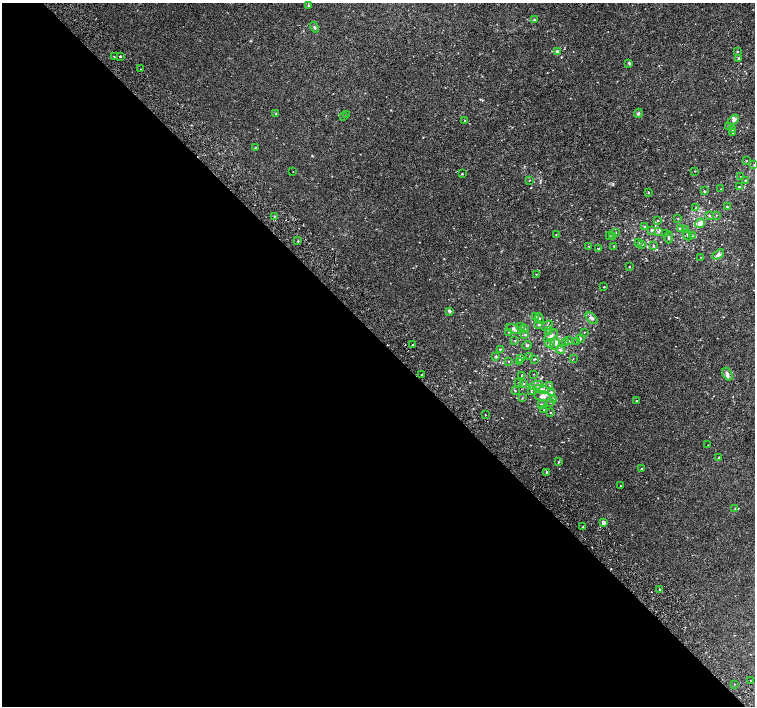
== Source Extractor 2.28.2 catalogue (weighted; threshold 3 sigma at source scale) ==
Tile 9 of 4 x 4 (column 1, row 3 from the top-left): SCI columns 51-1556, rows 1664-3070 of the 6116 x 6079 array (HDU 1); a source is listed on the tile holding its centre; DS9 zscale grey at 2 x 2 block average (1 PNG px = mean of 2 x 2 image px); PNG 757 x 708 px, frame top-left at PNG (2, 3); each listed source drawn as its Kron ellipse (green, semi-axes under 4 px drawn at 4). Shown black and unused: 52% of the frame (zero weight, under 2 of 3 exposures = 3% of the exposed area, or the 3 px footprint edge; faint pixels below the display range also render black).
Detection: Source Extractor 2.28.2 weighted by HDU 2 'WHT'; one run over the whole footprint, this tile lists its part. Background 0.00214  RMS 0.0025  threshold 0.0111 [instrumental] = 3 sigma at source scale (4.5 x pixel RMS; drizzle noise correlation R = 1.50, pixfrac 1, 0.0396/0.0396 arcsec/px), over >= 5 px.
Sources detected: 140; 3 cosmic-ray / hot-pixel residue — neither listed nor drawn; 7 inside a brighter listed object's ellipse — not listed separately; the other 130 listed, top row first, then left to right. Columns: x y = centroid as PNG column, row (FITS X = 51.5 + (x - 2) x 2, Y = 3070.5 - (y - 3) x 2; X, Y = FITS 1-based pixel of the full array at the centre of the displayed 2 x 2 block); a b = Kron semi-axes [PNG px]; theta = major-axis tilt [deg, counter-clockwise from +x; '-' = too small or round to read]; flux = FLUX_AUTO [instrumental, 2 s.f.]
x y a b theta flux
308 5 3 2 - 0.4
534 20 3 2 - 0.47
314 27 5 4 - 0.97
557 52 3 3 - 1.6
737 52 3 3 - 0.42
114 56 2 2 - 0.43
120 56 2 2 - 3
739 58 4 2 - 0.42
629 63 4 3 - 0.66
141 69 2 2 - 0.43
276 113 3 2 - 0.27
638 113 5 4 - 1
346 114 3 2 - 0.41
343 116 3 2 - 0.24
734 120 6 4 43 1.7
465 121 2 2 - 0.98
729 126 3 3 - 0.82
733 130 3 3 - 0.73
732 133 2 2 - 0.21
255 148 3 3 - 0.41
747 161 2 2 - 0.36
754 165 3 2 - 0.23
695 171 2 2 - 0.27
293 172 2 2 - 0.16
462 174 2 2 - 0.72
741 177 2 2 - 0.22
529 180 2 2 - 0.28
745 180 3 2 - 0.47
739 187 3 2 - 0.91
721 189 2 2 - 0.21
704 191 3 2 - 0.47
649 193 2 2 - 0.62
727 207 3 3 - 0.81
696 208 3 2 - 0.36
709 215 3 2 - 0.57
716 215 3 2 - 0.22
275 216 3 2 - 0.37
678 218 3 2 - 0.21
657 220 3 2 - 0.34
700 223 5 4 - 3.4
645 227 3 3 - 0.75
680 229 3 3 - 0.98
685 229 3 2 - 0.38
652 230 3 2 - 1.5
658 232 4 3 - 0.76
616 233 3 2 - 0.26
665 233 2 2 - 0.25
556 234 2 2 - 0.27
609 235 2 2 - 0.26
687 235 5 2 - 0.37
612 236 3 2 - 0.36
693 236 2 2 - 0.29
669 237 6 3 90 0.72
298 241 2 2 - 0.7
639 243 2 2 - 0.28
642 244 3 2 - 0.67
589 246 2 2 - 0.32
614 246 2 2 - 0.31
653 246 3 3 - 0.51
598 249 3 2 - 0.53
718 254 6 3 31 1.7
701 257 2 2 - 0.21
629 267 2 2 - 0.4
536 274 2 2 - 0.25
604 287 2 2 - 0.36
449 311 3 3 - 1.4
535 317 3 3 - 0.54
539 318 5 3 - 0.77
592 318 7 4 -43 1.7
539 325 2 2 - 0.49
547 326 6 3 34 1.1
521 327 3 3 - 0.71
514 329 8 3 -20 1.8
524 329 3 3 - 0.76
549 330 4 3 - 0.79
508 332 2 2 - 0.3
584 332 2 2 - 0.22
525 335 4 2 - 0.42
551 336 8 3 40 1.9
580 339 4 3 - 1.1
568 340 3 3 - 0.45
515 341 3 3 - 0.39
577 342 2 2 - 0.23
550 343 5 4 - 1.3
566 343 3 2 - 0.31
555 344 6 4 83 1.7
412 345 2 2 - 1.6
527 345 5 2 - 0.64
500 349 3 2 - 0.35
560 350 4 4 - 1.1
530 356 2 2 - 0.3
496 357 3 3 - 0.81
573 358 3 2 - 0.26
520 359 3 3 - 0.42
535 359 3 2 - 0.4
509 361 3 2 - 0.24
519 361 2 2 - 0.29
534 374 2 2 - 0.19
727 374 7 4 -59 1.9
421 375 2 2 - 0.65
522 375 3 2 - 0.38
518 383 2 2 - 0.23
523 384 3 3 - 0.69
536 385 7 3 16 1.2
550 385 2 2 - 0.24
542 389 7 3 -15 2.3
531 390 4 3 - 0.81
515 391 3 2 - 0.25
551 392 4 3 - 0.87
543 396 8 5 -6 3.4
522 398 2 2 - 0.26
554 399 3 3 - 0.61
637 401 2 2 - 0.46
551 402 3 2 - 0.35
541 404 3 2 - 0.99
544 410 2 2 - 0.18
550 412 3 2 - 0.3
485 415 2 2 - 0.76
708 445 2 2 - 0.2
719 457 3 2 - 0.4
558 462 3 3 - 0.52
641 469 3 2 - 0.34
547 472 2 2 - 3
620 486 2 2 - 0.19
735 509 3 2 - 0.33
603 522 3 3 - 1.5
583 527 2 2 - 1.1
660 589 2 2 - 2
750 681 2 2 - 0.25
734 684 2 2 - 0.27
Diffuse or blended objects may show on this block-average render without a row.